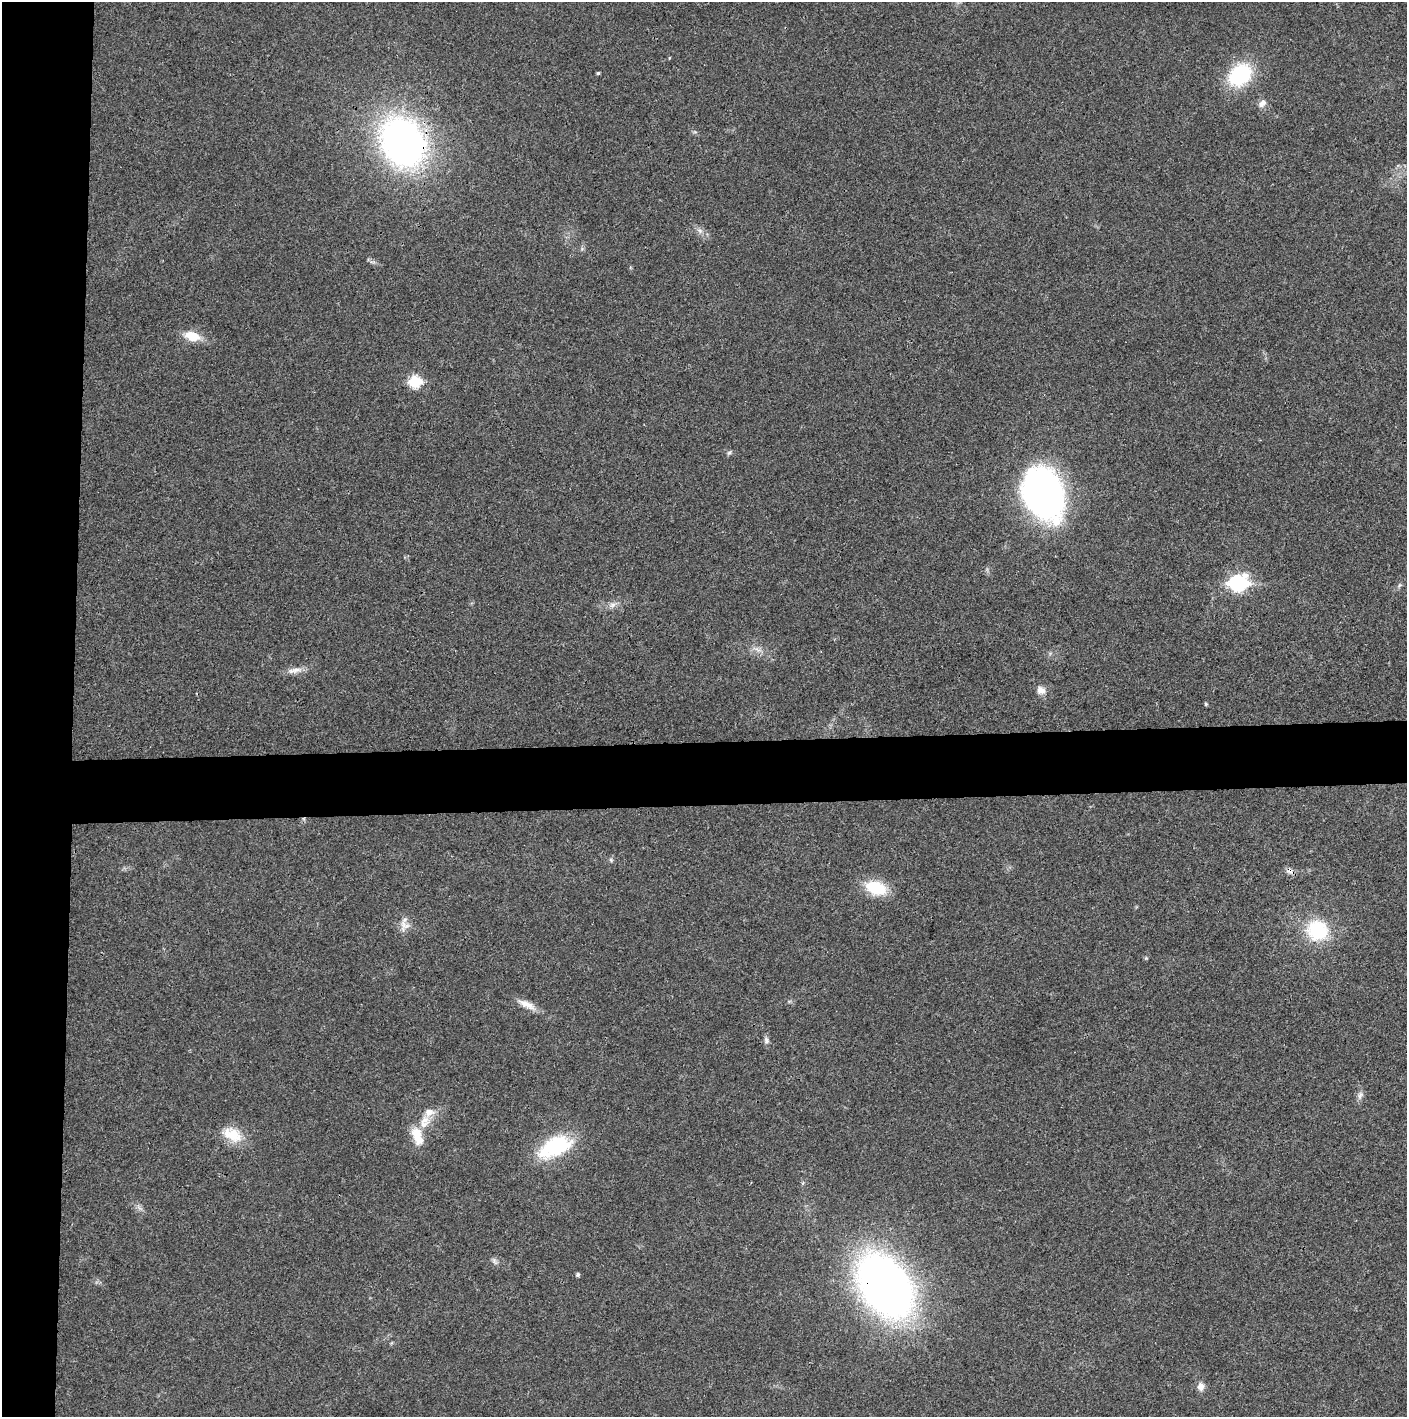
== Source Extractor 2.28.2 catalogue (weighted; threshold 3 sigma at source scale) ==
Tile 4 of 3 x 3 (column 1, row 2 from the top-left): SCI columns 18-1422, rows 1419-2833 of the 4234 x 4247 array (HDU 1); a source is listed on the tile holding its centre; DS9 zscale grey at full resolution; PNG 1409 x 1419 px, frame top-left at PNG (2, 2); no overlay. Shown black and unused: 9% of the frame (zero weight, under 3 of 4 exposures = <1% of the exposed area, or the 3 px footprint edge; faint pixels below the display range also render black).
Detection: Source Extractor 2.28.2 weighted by HDU 2 'WHT'; one run over the whole footprint, this tile lists its part. Background 0.0193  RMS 0.005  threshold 0.0224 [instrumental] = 3 sigma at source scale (4.5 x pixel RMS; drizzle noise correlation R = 1.50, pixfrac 1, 0.05/0.05 arcsec/px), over >= 5 px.
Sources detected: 34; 1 inside a brighter object's white glare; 1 cosmic-ray / hot-pixel residue — not listed; the other 32 listed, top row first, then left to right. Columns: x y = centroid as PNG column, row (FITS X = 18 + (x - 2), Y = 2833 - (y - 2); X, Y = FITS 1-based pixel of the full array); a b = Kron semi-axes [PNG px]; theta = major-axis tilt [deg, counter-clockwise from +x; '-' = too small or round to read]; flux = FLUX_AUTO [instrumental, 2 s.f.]
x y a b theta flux
598 73 4 3 - 0.77
1240 75 23 17 45 39
1262 103 12 7 49 2.8
402 142 40 33 -60 220
700 231 8 5 -32 1.6
192 336 14 8 -16 12
415 381 7 6 - 41
729 452 7 5 29 0.9
1043 493 42 31 -68 220
1238 583 9 7 11 120
1399 585 7 4 53 0.91
612 605 9 7 16 2.2
757 650 10 3 -21 1.5
294 670 23 6 10 4
1041 690 11 9 -38 3.6
1206 704 5 4 - 0.59
611 860 7 4 -46 0.81
876 888 23 14 -16 20
405 925 16 15 - 4.9
1317 930 20 18 -18 32
1146 958 6 4 45 0.56
527 1005 26 8 -27 5.6
766 1040 9 7 -76 1.7
1360 1095 13 5 76 2
429 1112 22 14 68 8.2
417 1133 16 14 -63 9.7
232 1134 27 17 -29 11
555 1147 39 20 25 39
494 1261 10 5 -70 1.5
578 1275 5 5 - 0.94
885 1285 41 27 -56 510
1201 1386 9 7 -90 3.3
Overlapping masked pixels (flux is a lower limit): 2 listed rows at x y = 402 142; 885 1285